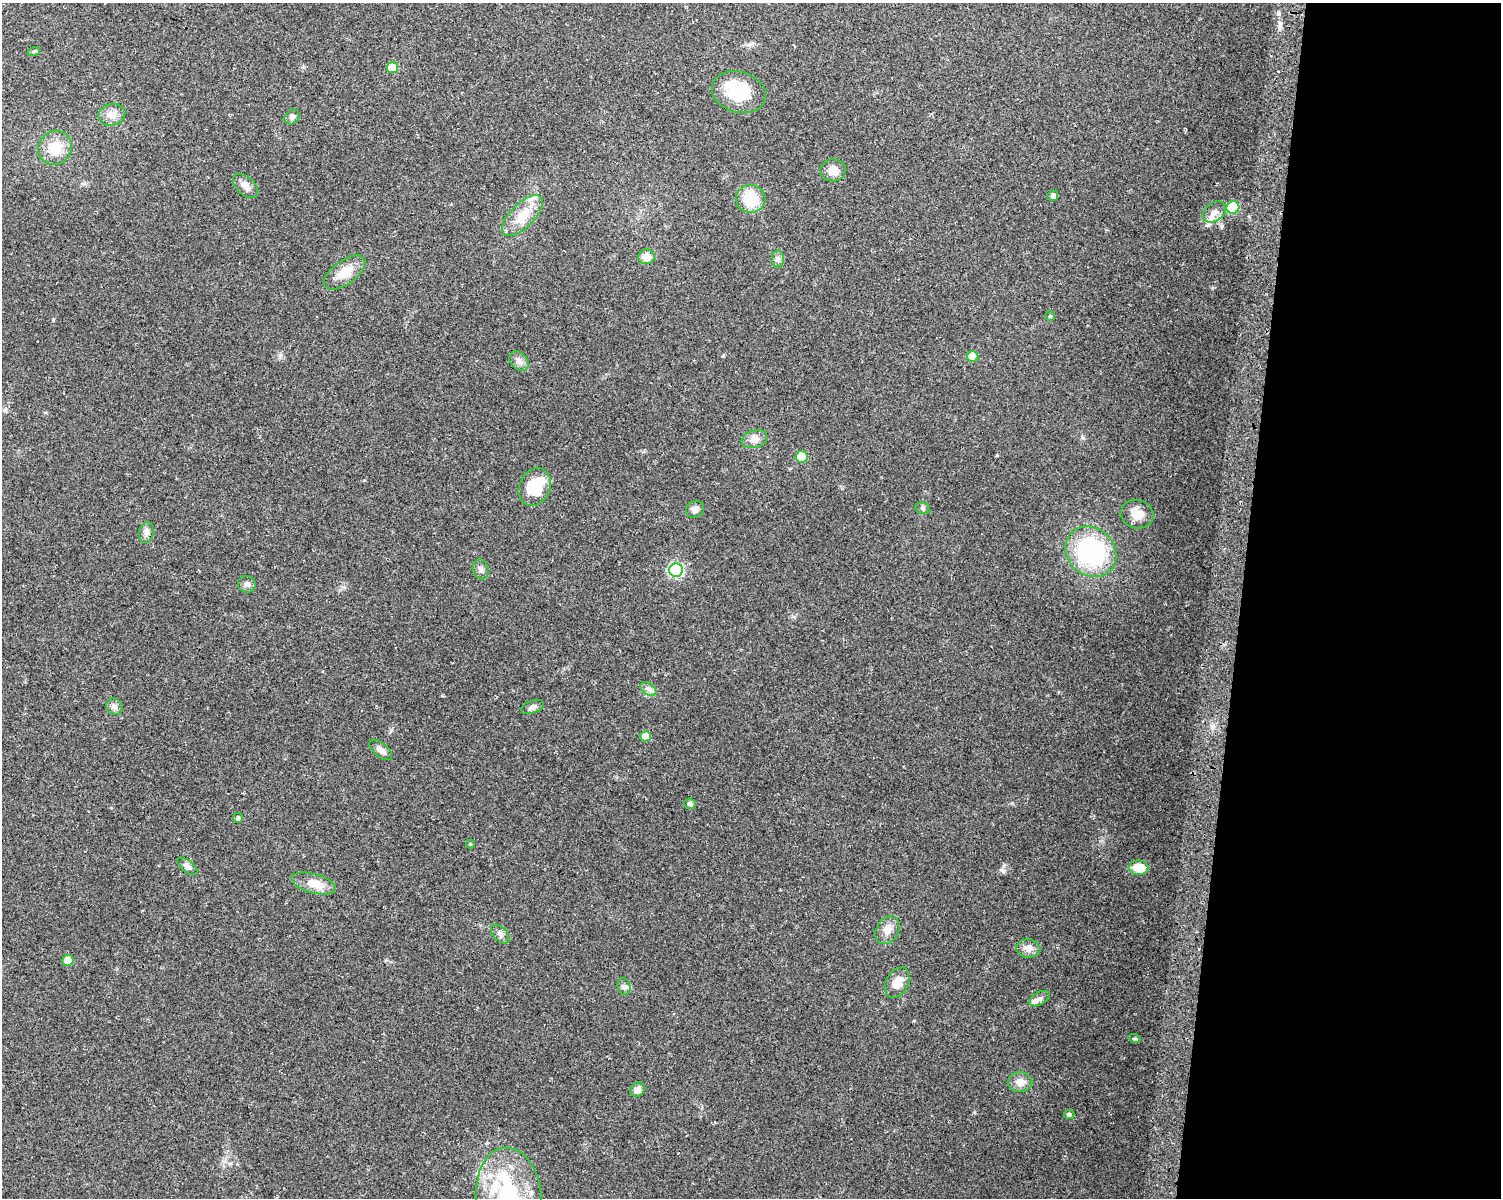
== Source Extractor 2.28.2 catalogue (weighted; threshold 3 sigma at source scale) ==
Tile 9 of 3 x 4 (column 3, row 3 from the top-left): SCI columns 3314-4812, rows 1200-2395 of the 5070 x 4801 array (HDU 1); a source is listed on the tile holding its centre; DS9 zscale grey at full resolution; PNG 1503 x 1200 px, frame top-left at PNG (2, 3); each listed source drawn as its Kron ellipse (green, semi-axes under 4 px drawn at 4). Shown black and unused: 17% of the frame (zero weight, under 2 of 3 exposures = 2% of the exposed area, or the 3 px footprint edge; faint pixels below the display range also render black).
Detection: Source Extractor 2.28.2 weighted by HDU 2 'WHT'; one run over the whole footprint, this tile lists its part. Background 0.0423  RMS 0.011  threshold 0.0477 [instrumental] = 3 sigma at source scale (4.5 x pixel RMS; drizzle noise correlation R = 1.50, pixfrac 1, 0.0396/0.0396 arcsec/px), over >= 5 px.
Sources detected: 57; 4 inside a brighter listed object's ellipse — not listed separately; the other 53 listed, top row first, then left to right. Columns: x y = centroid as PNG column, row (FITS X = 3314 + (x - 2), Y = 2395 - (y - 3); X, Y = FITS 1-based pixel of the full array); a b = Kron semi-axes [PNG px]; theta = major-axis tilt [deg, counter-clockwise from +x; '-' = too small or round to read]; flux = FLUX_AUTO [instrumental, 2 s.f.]
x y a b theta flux
34 51 6 4 19 1.4
392 68 5 5 - 26
739 92 27 20 -16 50
112 115 13 11 14 9.8
292 117 8 6 46 3.3
55 148 17 16 - 20
833 170 13 11 2 11
245 186 15 9 -43 7.1
1053 196 5 5 - 2.6
751 199 15 14 - 32
1233 207 6 6 - 63
1215 212 13 9 36 7.6
522 215 26 12 45 20
646 257 8 7 - 12
778 259 8 6 89 3.1
345 273 24 11 36 19
1050 316 5 4 - 1.3
973 357 5 5 - 24
519 361 11 8 -45 5.6
755 439 13 8 18 7.4
801 457 6 6 - 34
535 487 20 15 65 42
923 508 7 5 -20 2.2
695 509 9 8 - 4.2
1137 514 16 14 -15 12
146 532 10 7 77 4.2
1091 552 27 23 -43 130
481 569 10 7 -72 4.3
676 570 7 6 - 130
247 584 9 8 - 3.7
648 689 9 5 -36 3.8
114 707 8 7 - 3.9
532 707 12 6 20 4.1
646 736 5 5 - 15
381 750 14 7 -39 4.6
690 804 6 5 - 2.7
238 818 5 4 - 2.3
470 844 4 4 - 1
187 866 12 6 -38 4.6
1139 868 9 7 -5 19
314 884 23 9 -15 17
888 930 15 11 58 9.2
500 934 11 7 -45 4.2
1028 948 12 9 -6 6.8
68 961 6 5 - 18
897 983 16 11 60 13
624 987 8 6 -75 3.1
1039 999 11 6 29 3.9
1135 1039 6 4 -18 1.3
1020 1082 12 10 1 9.8
637 1090 7 7 - 6.2
1069 1114 5 4 - 2.4
509 1198 50 33 -84 120
Isophote crosses this tile's border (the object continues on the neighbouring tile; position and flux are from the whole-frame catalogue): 1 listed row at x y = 509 1198
Unlisted compact peaks at least as high as the median listed source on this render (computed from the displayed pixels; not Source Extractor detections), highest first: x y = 1003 871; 1280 23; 1278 14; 997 455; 53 320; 1083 438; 723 356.